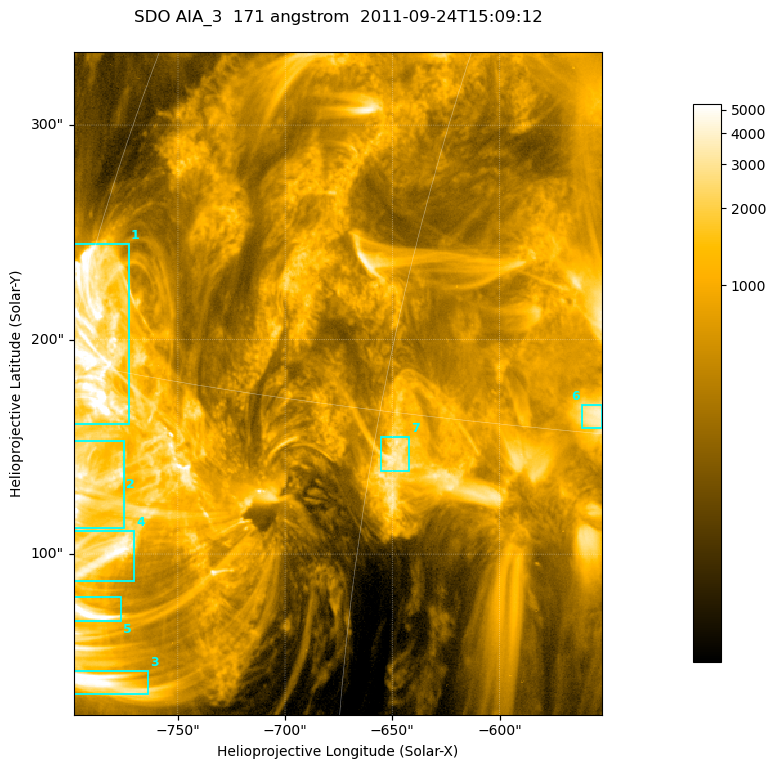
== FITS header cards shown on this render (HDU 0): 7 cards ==
TELESCOP= 'SDO     '           /
INSTRUME= 'AIA_3   '           /
WAVELNTH=                  171 /
WAVEUNIT= 'angstrom'           /
DATE-OBS= '2011-09-24T15:09:12.35' /
CTYPE1  = 'HPLN-TAN'           /
CTYPE2  = 'HPLT-TAN'           /

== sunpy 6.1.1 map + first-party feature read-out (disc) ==
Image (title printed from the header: SDO AIA_3  171 angstrom  2011-09-24T15:09:12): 411 x 515 px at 0.599 arcsec/px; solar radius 957 arcsec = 1596 px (partial field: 2.6% of the solar disc is inside the frame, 100% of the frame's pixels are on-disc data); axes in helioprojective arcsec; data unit not stated in the header (colour bar unlabelled)
Pointing: header CRPIX1/2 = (2051.64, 2049.57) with CRVAL1/2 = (0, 0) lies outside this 411 x 515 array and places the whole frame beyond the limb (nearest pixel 1.41 R_sun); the SolarSoft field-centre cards XCEN/YCEN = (-675.4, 179.6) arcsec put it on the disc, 1326 arcsec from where CRPIX/CRVAL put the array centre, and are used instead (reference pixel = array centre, CRVAL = XCEN/YCEN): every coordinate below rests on XCEN/YCEN
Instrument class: DISC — disc imager (sunpy class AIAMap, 171 A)
Bright regions (active regions / flare kernels): reference = the on-disc median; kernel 3 px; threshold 5 sigma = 2056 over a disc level ~522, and >= 1.15x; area >= 211 px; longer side >= 5 px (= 3 arcsec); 7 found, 7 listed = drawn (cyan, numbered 1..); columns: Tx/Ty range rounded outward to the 2 arcsec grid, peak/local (2 s.f.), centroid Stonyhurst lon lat
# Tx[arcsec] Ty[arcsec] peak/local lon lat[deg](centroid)
1 -800..-772 160..246 16 -59 +16
2 -800..-774 112..154 18 -57 +12
3 -800..-764 34..46 12 -55 +6
4 -800..-770 86..112 11 -56 +10
5 -800..-776 68..80 21 -56 +8
6 -562..-552 158..170 7.5 -37 +15
7 -656..-642 138..156 7.1 -44 +14